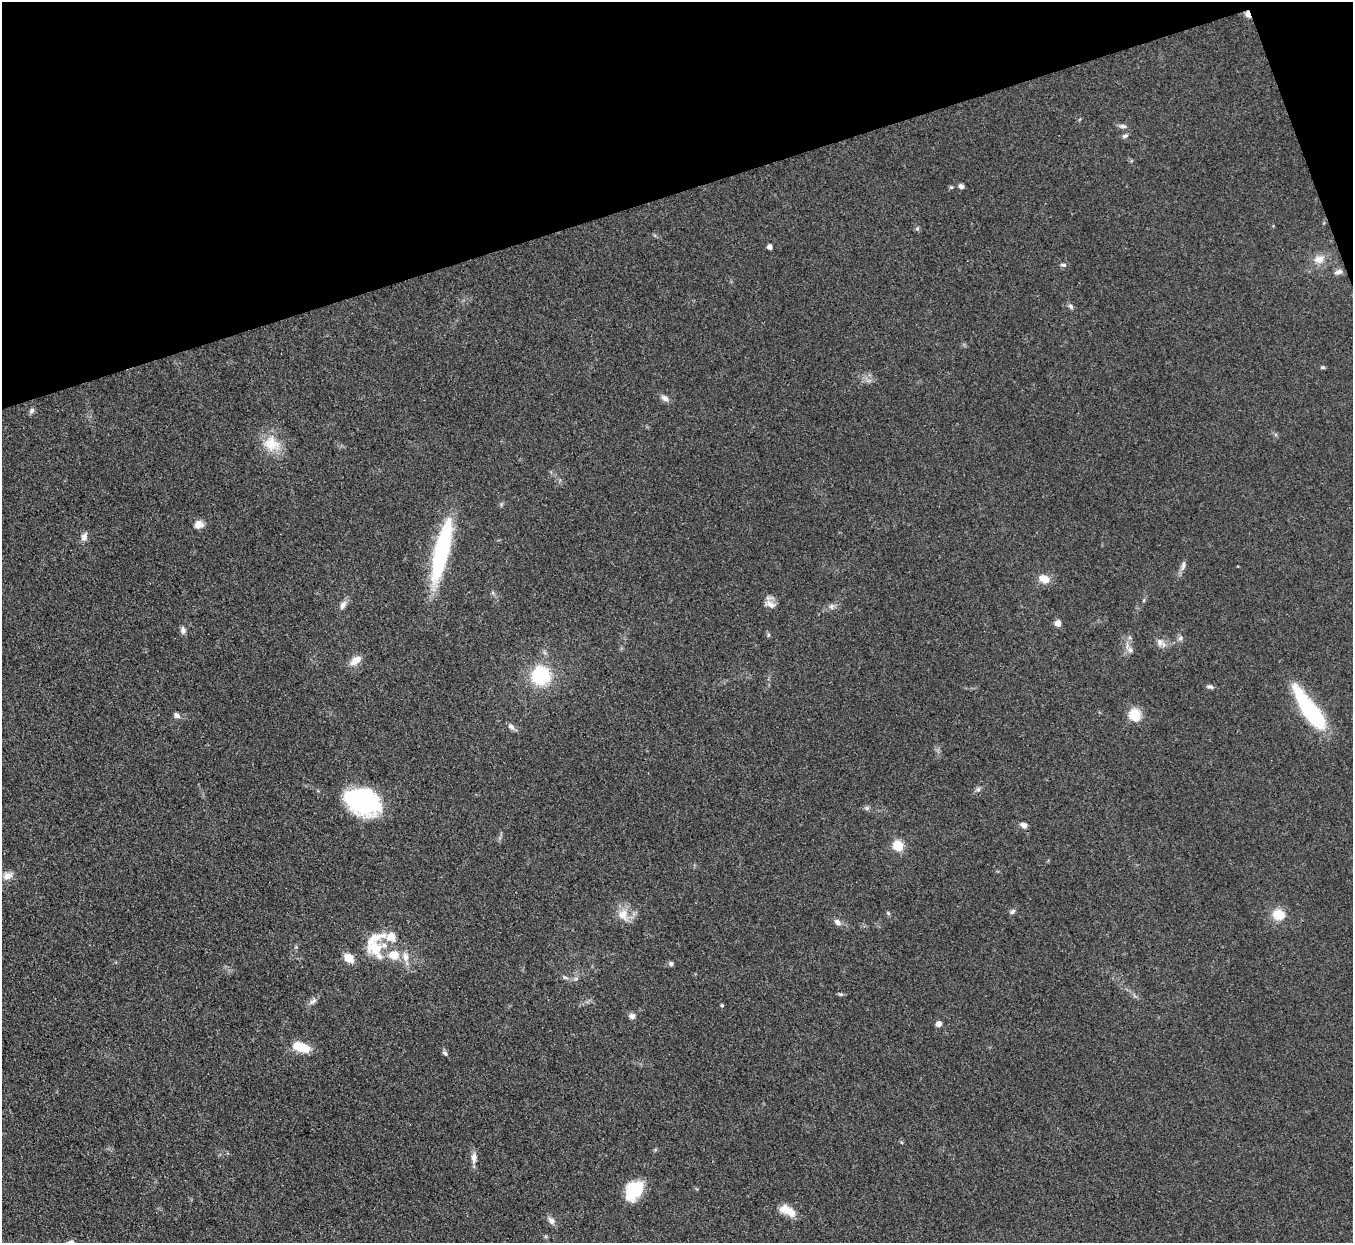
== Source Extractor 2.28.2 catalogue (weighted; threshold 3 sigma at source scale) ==
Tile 3 of 4 x 4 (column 3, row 1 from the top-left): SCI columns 2704-4054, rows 4000-5240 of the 5406 x 5391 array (HDU 1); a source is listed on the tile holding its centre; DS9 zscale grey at full resolution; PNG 1355 x 1245 px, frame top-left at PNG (2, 2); no overlay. Shown black and unused: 16% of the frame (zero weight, under 3 of 4 exposures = <1% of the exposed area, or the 3 px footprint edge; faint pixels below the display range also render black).
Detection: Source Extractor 2.28.2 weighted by HDU 2 'WHT'; one run over the whole footprint, this tile lists its part. Background 0.0857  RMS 0.0062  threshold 0.0278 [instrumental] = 3 sigma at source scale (4.5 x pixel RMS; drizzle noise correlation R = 1.50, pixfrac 1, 0.05/0.05 arcsec/px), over >= 5 px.
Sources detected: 66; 2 inside a brighter object's white glare — not listed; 2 inside a brighter listed object's ellipse — not listed separately; the other 62 listed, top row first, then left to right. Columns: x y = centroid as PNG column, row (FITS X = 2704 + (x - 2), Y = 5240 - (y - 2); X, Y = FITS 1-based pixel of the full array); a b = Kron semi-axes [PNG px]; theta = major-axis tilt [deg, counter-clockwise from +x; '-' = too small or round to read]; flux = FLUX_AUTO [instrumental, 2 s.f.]
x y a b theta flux
1248 14 9 5 -71 3
1123 126 11 5 -8 1.8
1125 136 8 5 23 1.4
961 186 6 5 - 1.7
770 247 4 4 - 3.1
1319 259 14 11 6 6.7
1063 265 8 5 -8 1.4
1338 272 13 6 19 2.5
1071 306 8 5 -51 1.6
1323 367 6 4 0 0.94
665 398 11 7 -35 2.7
32 411 9 6 52 1.6
272 444 25 19 -22 15
198 524 10 9 - 5
84 537 12 7 68 3
443 551 77 18 80 63
1183 566 13 5 79 2.6
1044 579 12 9 -24 7.8
770 604 16 8 -24 4.2
343 605 12 7 64 3
831 606 8 7 - 2
1057 623 7 7 - 3.1
183 630 10 7 -80 2.2
768 635 6 4 90 0.91
1180 638 7 6 - 1.6
1160 642 10 9 - 3.5
1130 650 8 7 - 2.2
356 660 15 8 37 6.2
541 676 16 15 - 43
1210 687 8 5 -19 1.6
1309 709 51 14 -55 58
177 715 8 6 -37 2.2
1135 715 6 6 - 59
511 726 10 6 -40 2.3
978 789 7 6 - 1.5
363 801 33 23 -20 78
867 808 6 5 - 1.3
1023 825 8 6 -22 2.6
898 845 5 5 - 43
7 876 13 9 26 4.9
1013 911 7 5 45 1.5
888 913 6 4 -46 0.81
623 915 19 15 -61 9.1
1279 915 17 14 -13 10
838 922 10 6 -38 2.8
391 936 15 13 53 8.6
376 949 27 18 -53 18
406 957 13 8 -81 4.7
349 958 8 6 -39 12
671 964 6 6 - 1.5
565 977 8 4 -23 1.5
841 994 6 4 -5 1.1
313 1001 12 6 37 2.5
722 1005 4 4 - 0.79
632 1016 8 7 - 2.2
939 1024 5 5 - 3.7
300 1047 19 9 -18 15
445 1053 8 5 -50 1.5
474 1157 14 7 88 3.7
634 1191 22 16 54 22
787 1211 21 10 -27 9.2
551 1221 12 8 -49 3
Overlapping masked pixels (flux is a lower limit): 1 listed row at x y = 1248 14